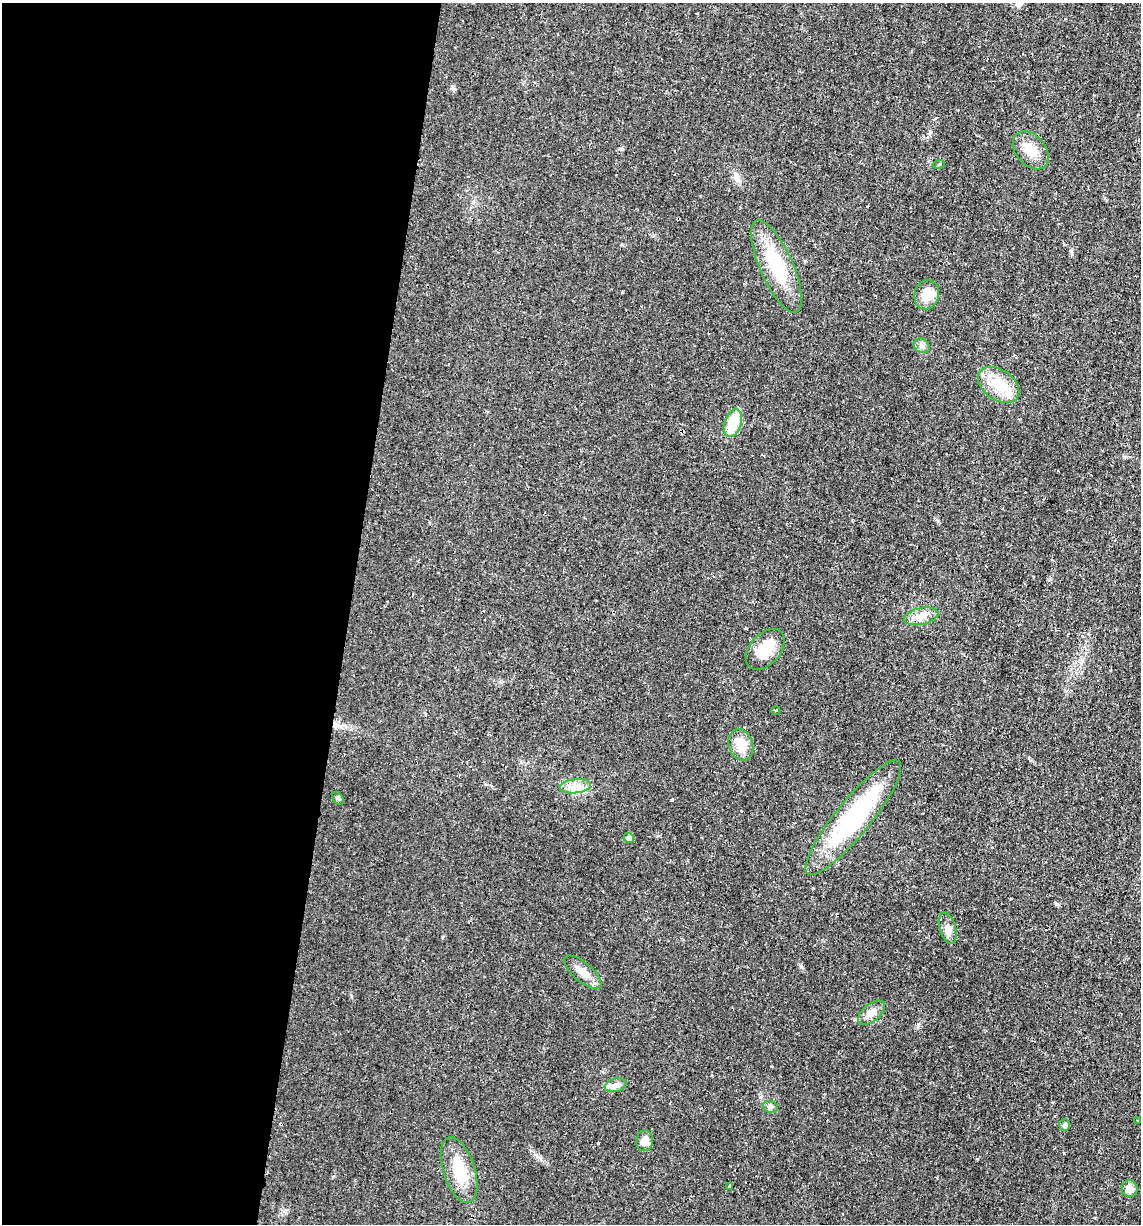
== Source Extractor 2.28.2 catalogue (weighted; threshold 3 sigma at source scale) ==
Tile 5 of 4 x 4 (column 1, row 2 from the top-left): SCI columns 115-1253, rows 2445-3666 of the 4907 x 4888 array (HDU 1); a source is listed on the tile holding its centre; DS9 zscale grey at full resolution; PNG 1143 x 1226 px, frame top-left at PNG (2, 3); each listed source drawn as its Kron ellipse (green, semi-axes under 4 px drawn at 4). Shown black and unused: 30% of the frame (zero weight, under 2 of 3 exposures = <1% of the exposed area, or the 3 px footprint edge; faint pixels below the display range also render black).
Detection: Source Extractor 2.28.2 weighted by HDU 2 'WHT'; one run over the whole footprint, this tile lists its part. Background 0.0287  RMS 0.0049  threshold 0.0221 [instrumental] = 3 sigma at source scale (4.5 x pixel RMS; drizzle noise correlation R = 1.50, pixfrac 1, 0.05/0.05 arcsec/px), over >= 5 px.
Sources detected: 28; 1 cosmic-ray / hot-pixel residue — neither listed nor drawn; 1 inside a brighter listed object's ellipse — not listed separately; the other 26 listed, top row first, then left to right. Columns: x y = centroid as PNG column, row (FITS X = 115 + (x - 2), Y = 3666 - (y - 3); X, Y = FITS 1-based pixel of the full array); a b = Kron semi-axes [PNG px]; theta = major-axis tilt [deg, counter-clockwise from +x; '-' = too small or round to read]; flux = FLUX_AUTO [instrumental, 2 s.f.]
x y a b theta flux
1031 150 21 15 -49 7.8
939 164 6 3 20 0.54
776 266 50 16 -66 27
927 295 15 12 76 8.3
922 346 8 7 - 1.7
999 385 23 15 -36 14
733 423 14 8 71 15
921 616 17 8 12 4.5
765 649 24 15 49 11
776 710 4 3 - 0.42
741 745 16 12 -72 8.5
575 786 16 7 5 4.4
338 798 7 4 -53 0.84
853 818 72 17 51 62
629 838 5 5 - 1.7
948 928 16 8 -73 3.3
583 972 23 9 -41 5.4
872 1013 16 9 39 4.2
616 1085 11 6 13 2.3
770 1107 8 6 -19 1.2
1137 1120 3 2 - 0.65
1065 1125 6 5 - 1.5
645 1141 10 8 81 3.5
459 1170 34 16 -72 16
729 1186 4 3 - 4.1
1130 1189 8 7 - 3.8
Unlisted compact peaks at least as high as the median listed source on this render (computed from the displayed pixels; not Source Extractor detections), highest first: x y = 1057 904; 801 967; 453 88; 672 800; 930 132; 1072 253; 737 177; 760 1097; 918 1025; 938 521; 1030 760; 620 149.